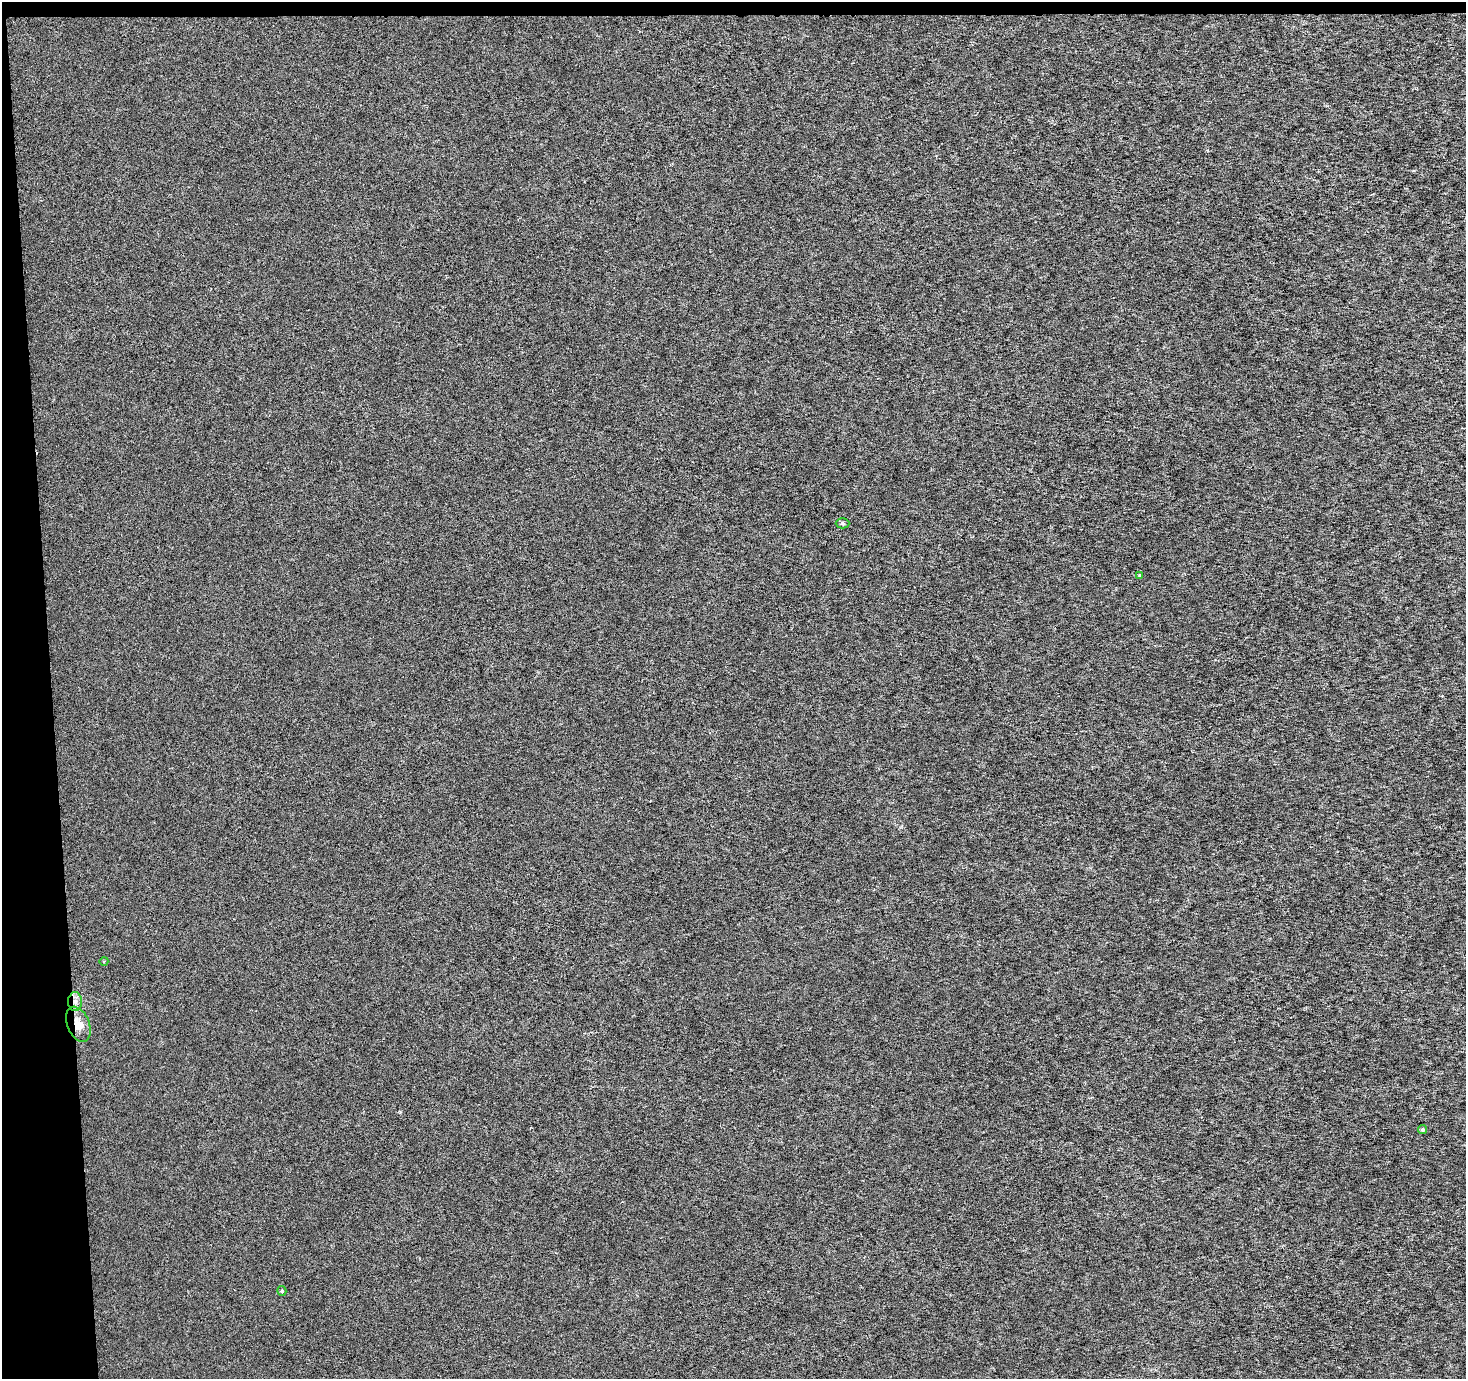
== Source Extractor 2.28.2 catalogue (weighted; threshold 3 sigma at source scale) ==
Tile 1 of 3 x 3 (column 1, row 1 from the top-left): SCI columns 1-1464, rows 2755-4131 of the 4393 x 4131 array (HDU 1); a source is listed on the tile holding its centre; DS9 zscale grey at full resolution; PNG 1468 x 1381 px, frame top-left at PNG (2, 2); each listed source drawn as its Kron ellipse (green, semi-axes under 4 px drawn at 4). Shown black and unused: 4% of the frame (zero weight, under 3 of 6 exposures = <1% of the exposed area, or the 3 px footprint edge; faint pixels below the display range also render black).
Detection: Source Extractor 2.28.2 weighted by HDU 2 'WHT'; one run over the whole footprint, this tile lists its part. Background -1.50e-04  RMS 0.0016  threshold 0.00659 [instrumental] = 3 sigma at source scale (4.09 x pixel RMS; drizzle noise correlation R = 1.36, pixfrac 0.8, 0.0396/0.0396 arcsec/px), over >= 5 px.
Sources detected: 7; all 7 listed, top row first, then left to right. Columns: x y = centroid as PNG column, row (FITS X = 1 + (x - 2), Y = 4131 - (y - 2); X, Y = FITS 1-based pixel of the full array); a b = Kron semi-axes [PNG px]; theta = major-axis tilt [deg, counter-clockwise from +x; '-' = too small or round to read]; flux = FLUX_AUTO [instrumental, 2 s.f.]
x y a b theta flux
842 523 7 5 0 0.26
1140 575 4 4 - 0.13
104 961 4 3 - 0.13
75 1001 9 7 89 0.79
78 1024 18 11 -68 2.1
1423 1130 4 4 - 0.27
282 1291 5 4 - 0.29
Overlapping masked pixels (flux is a lower limit): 2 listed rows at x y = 75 1001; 78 1024